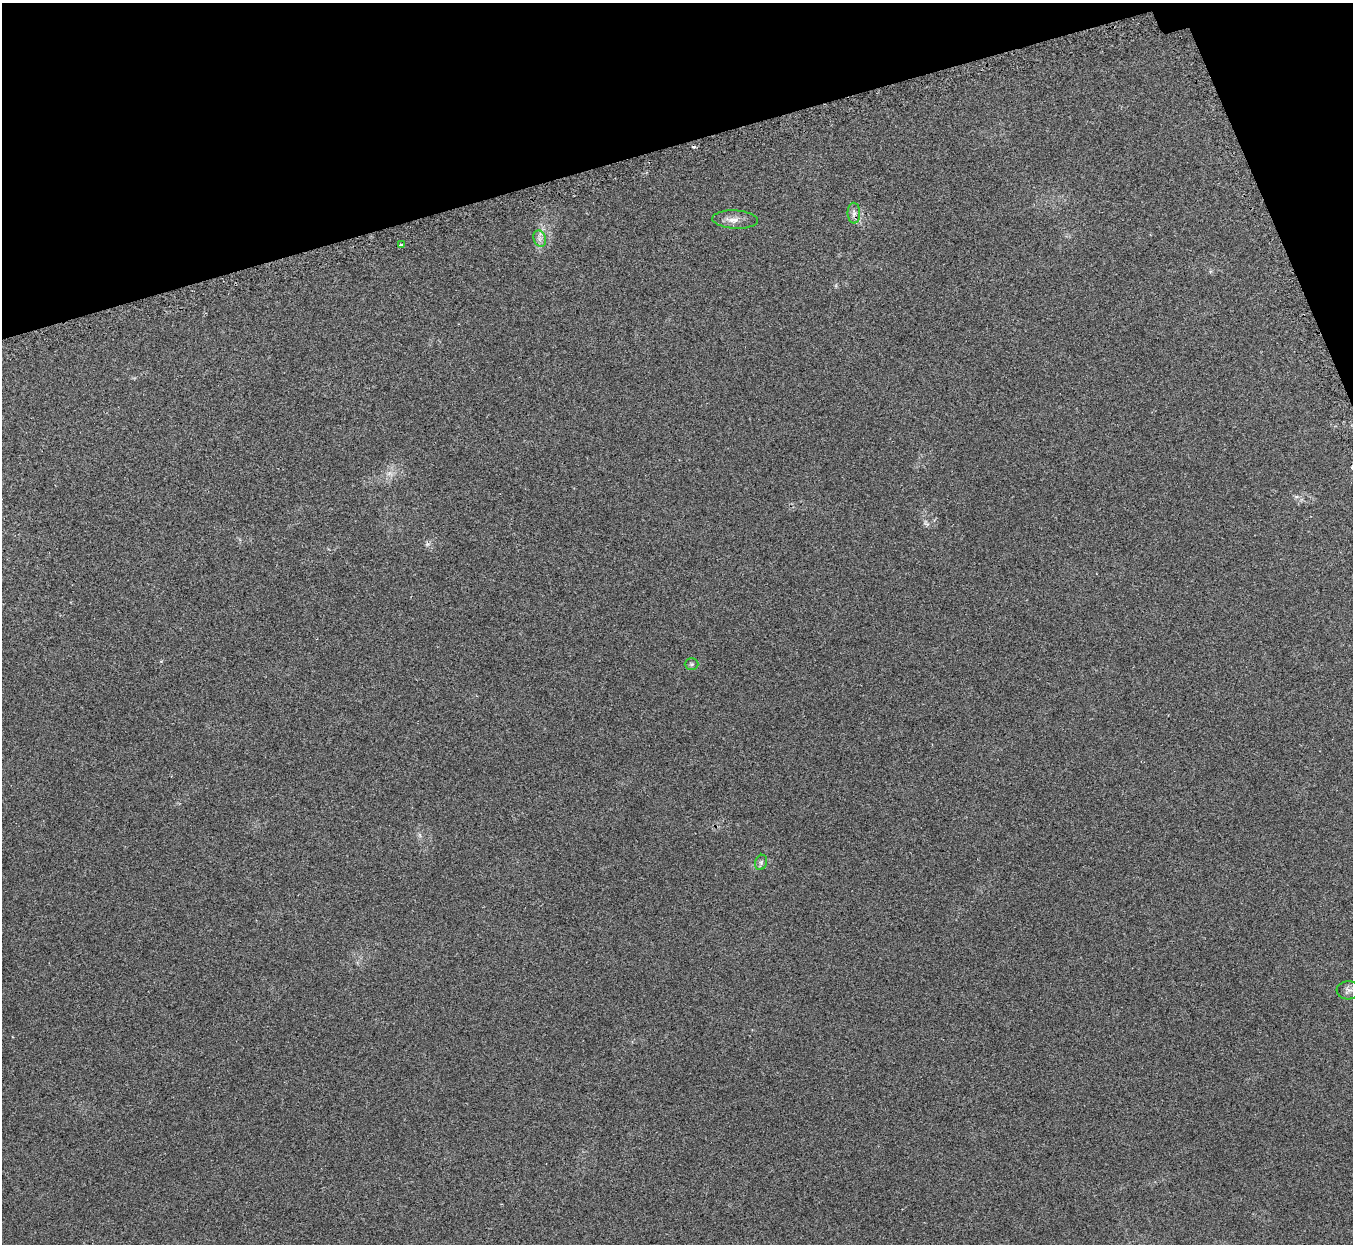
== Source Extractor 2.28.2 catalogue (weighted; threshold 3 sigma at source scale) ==
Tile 3 of 4 x 4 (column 3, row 1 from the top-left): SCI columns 2733-4083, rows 3908-5149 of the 5461 x 5457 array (HDU 1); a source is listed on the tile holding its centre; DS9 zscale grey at full resolution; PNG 1355 x 1246 px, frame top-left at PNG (2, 3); each listed source drawn as its Kron ellipse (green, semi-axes under 4 px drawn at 4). Shown black and unused: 14% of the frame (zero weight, under 2 of 3 exposures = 3% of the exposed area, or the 3 px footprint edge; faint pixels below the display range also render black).
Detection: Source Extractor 2.28.2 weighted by HDU 2 'WHT'; one run over the whole footprint, this tile lists its part. Background 0.152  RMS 0.0095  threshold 0.0428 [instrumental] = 3 sigma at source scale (4.5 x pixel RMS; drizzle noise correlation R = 1.50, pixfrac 1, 0.05/0.05 arcsec/px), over >= 5 px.
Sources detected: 8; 1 cosmic-ray / hot-pixel residue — neither listed nor drawn; the other 7 listed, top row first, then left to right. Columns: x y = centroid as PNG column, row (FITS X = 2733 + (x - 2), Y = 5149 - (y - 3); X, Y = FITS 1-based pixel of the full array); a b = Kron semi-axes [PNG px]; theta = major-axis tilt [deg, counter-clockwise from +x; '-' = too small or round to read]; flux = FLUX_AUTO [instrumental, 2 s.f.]
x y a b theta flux
854 213 10 6 -89 4.1
735 220 23 9 -3 8
540 238 8 6 -72 3.7
401 245 3 3 - 7.6
692 664 7 6 - 1.8
761 862 8 6 70 2.2
1348 990 11 9 3 4.2
Overlapping masked pixels (flux is a lower limit): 1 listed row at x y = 854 213